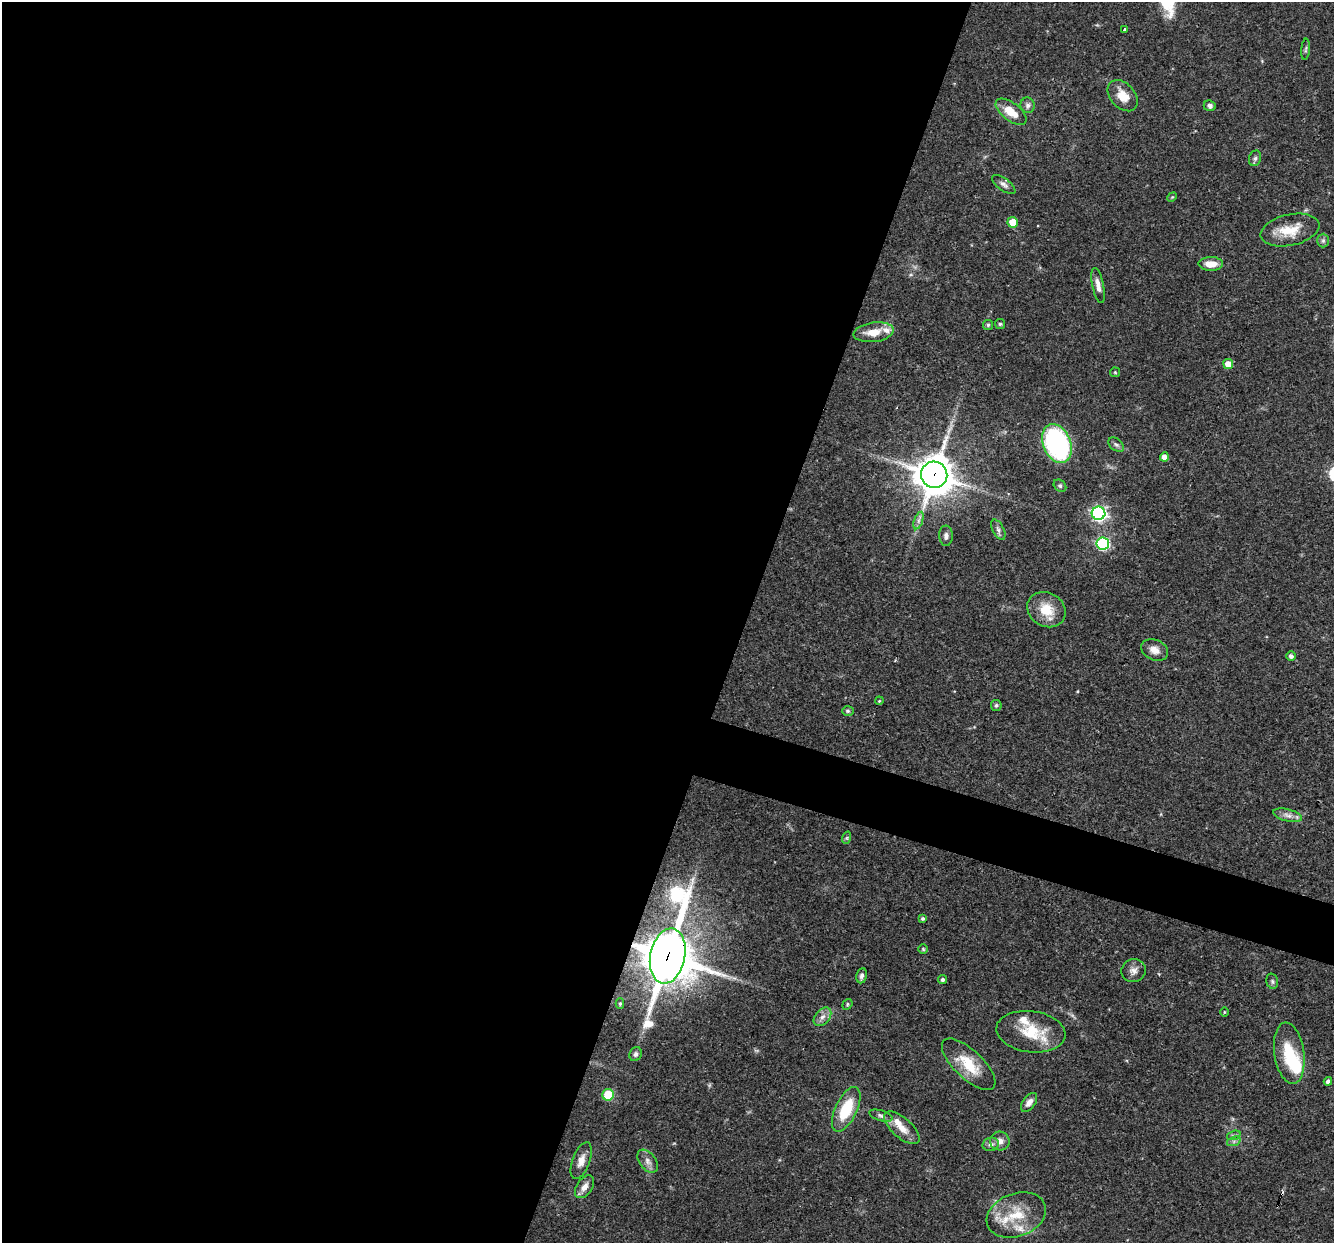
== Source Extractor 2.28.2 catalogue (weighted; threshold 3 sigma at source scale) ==
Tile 5 of 4 x 4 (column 1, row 2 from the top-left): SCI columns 1-1332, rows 2739-3979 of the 5330 x 5347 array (HDU 1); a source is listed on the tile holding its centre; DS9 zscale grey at full resolution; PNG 1336 x 1245 px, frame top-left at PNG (2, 2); each listed source drawn as its Kron ellipse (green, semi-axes under 4 px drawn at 4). Shown black and unused: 58% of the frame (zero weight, under 3 of 4 exposures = <1% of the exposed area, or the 3 px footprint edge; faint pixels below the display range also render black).
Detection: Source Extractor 2.28.2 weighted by HDU 2 'WHT'; one run over the whole footprint, this tile lists its part. Background 0.0579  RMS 0.0032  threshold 0.0146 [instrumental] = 3 sigma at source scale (4.5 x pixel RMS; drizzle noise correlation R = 1.50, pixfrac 1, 0.05/0.05 arcsec/px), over >= 5 px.
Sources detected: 73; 1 inside a brighter object's white glare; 1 cosmic-ray / hot-pixel residue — neither listed nor drawn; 5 inside a brighter listed object's ellipse — not listed separately; the other 66 listed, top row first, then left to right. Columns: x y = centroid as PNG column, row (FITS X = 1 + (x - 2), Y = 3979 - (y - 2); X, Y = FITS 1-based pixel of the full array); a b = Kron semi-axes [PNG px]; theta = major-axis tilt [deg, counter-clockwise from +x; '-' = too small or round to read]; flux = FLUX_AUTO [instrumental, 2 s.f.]
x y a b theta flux
1124 29 3 3 - 0.67
1306 49 10 4 84 0.62
1123 96 18 12 -48 5.3
1028 105 8 7 - 1.1
1210 106 6 5 - 0.95
1011 112 18 9 -38 5.4
1255 158 8 6 73 0.89
1004 184 14 6 -36 1.3
1172 197 5 4 - 0.37
1013 222 5 5 - 6.2
1290 230 30 15 12 7.8
1323 240 7 6 - 0.76
1211 264 12 7 0 4.2
1098 285 18 5 -78 2.1
1000 324 5 5 - 0.49
988 325 5 5 - 0.49
874 332 20 9 8 5.4
1228 364 5 5 - 4.1
1115 372 5 5 - 0.38
1057 444 20 13 -68 54
1116 445 9 6 -38 0.87
1164 457 4 4 - 2.1
934 475 13 13 - 760
1060 486 7 5 -42 0.66
1099 513 7 6 - 86
918 520 9 4 71 1.1
998 530 11 5 -62 1.2
946 536 10 7 -89 1.3
1103 543 6 6 - 41
1046 610 20 16 -31 7.7
1155 650 14 10 -24 2.8
1291 656 5 4 - 1
879 701 4 3 - 0.32
996 705 5 5 - 0.77
848 711 6 5 - 0.62
1287 815 15 6 -14 1.8
846 838 6 4 70 0.47
923 919 4 4 - 0.66
923 949 4 4 - 0.4
668 956 28 17 78 1400
1133 971 12 11 - 2.2
862 976 8 5 80 1.1
943 980 4 4 - 0.76
1272 981 8 5 -75 0.71
620 1004 5 4 - 0.47
847 1004 5 4 - 0.5
1224 1012 4 3 - 0.27
822 1017 10 7 49 1.8
1031 1032 35 20 -8 12
1289 1053 31 15 -82 11
636 1054 7 6 - 0.93
969 1064 34 14 -43 10
1328 1081 4 4 - 1
608 1095 6 5 - 12
1029 1102 11 6 54 2
846 1109 24 11 65 13
881 1116 12 5 -17 1.1
902 1128 22 10 -41 4.2
1234 1135 7 4 18 0.7
1000 1141 9 9 - 2.2
1234 1141 7 4 19 0.81
991 1144 8 6 14 1.3
581 1161 19 8 70 2.9
648 1161 13 8 -53 1.9
584 1187 13 7 55 2.4
1016 1215 31 21 20 11
Overlapping masked pixels (flux is a lower limit): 2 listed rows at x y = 934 475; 668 956